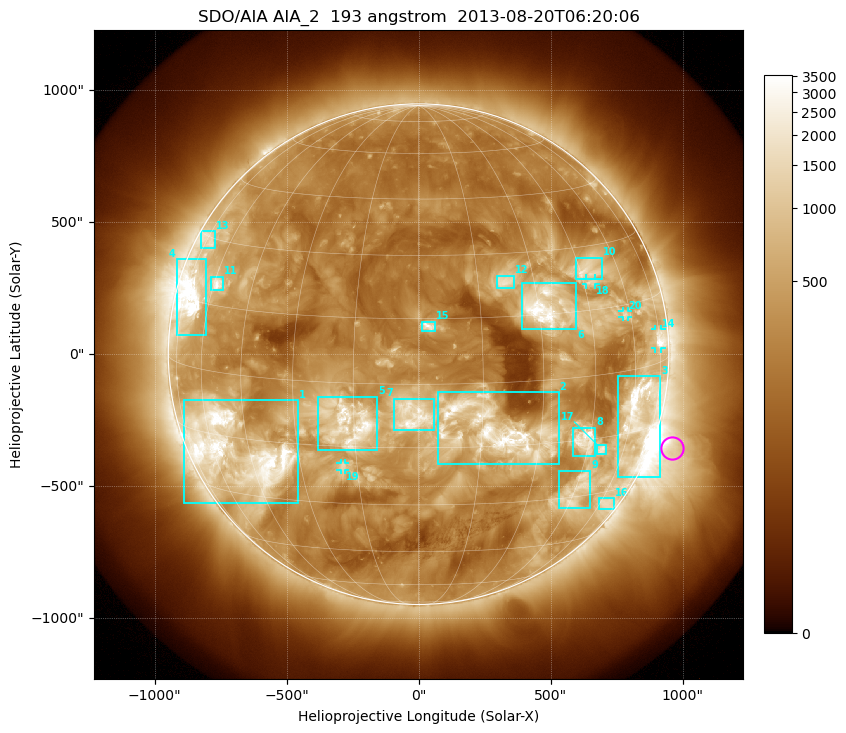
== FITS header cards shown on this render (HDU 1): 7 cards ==
TELESCOP= 'SDO/AIA'
INSTRUME= 'AIA_2'
WAVELNTH=                  193
WAVEUNIT= 'angstrom'
DATE-OBS= '2013-08-20T06:20:06.84'
CTYPE1  = 'HPLN-TAN'
CTYPE2  = 'HPLT-TAN'

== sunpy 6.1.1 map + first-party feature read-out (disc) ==
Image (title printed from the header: SDO/AIA AIA_2  193 angstrom  2013-08-20T06:20:06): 1024 x 1024 px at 2.4 arcsec/px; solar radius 948 arcsec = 395 px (full disc in frame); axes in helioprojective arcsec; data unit not stated in the header (colour bar unlabelled)
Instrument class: DISC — disc imager (sunpy class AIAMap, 193 A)
Bright regions (active regions / flare kernels): reference = the median radial profile (limb darkening/brightening removed); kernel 9 px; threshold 5 sigma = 841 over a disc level ~301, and >= 1.15x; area >= 12 px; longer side >= 9 px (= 22 arcsec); searched inside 0.97 R_sun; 20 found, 20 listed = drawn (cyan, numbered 1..; 4 of them under ~33 arcsec drawn as corner ticks so the feature stays visible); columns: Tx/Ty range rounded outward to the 5 arcsec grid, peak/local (2 s.f.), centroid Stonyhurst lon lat
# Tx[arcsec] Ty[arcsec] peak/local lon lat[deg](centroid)
1 -890..-455 -565..-175 13 -50 -18
2 75..530 -415..-145 12 +18 -11
3 755..915 -465..-85 14 +63 -11
4 -920..-805 70..360 14 -70 +16
5 -385..-155 -365..-160 11 -16 -10
6 390..600 95..270 13 +32 +17
7 -95..60 -290..-165 12 -1 -7
8 585..670 -385..-275 11 +44 -15
9 530..650 -585..-440 5.8 +46 -28
10 595..695 285..365 6.8 +48 +24
11 -790..-740 240..295 9 -59 +20
12 295..365 250..300 5.5 +22 +23
13 -825..-770 400..465 4.8 -73 +29
14 895..920 20..95 8.6 +74 +5
15 15..65 85..125 7.4 +2 +13
16 685..740 -585..-545 4.4 +63 -33
17 675..710 -380..-340 6.5 +50 -18
18 635..670 265..285 4.8 +48 +22
19 -295..-275 -440..-410 4.1 -19 -20
20 770..795 140..165 4.5 +58 +13
Off-limb structures (1.02-1.3 R_sun): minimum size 162 px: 2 found; the strongest spans PA ~215..290 deg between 1.02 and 1.3 R_sun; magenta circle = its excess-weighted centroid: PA ~250 deg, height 1.08 R_sun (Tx ~960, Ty ~-355 arcsec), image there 4.1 x the reference